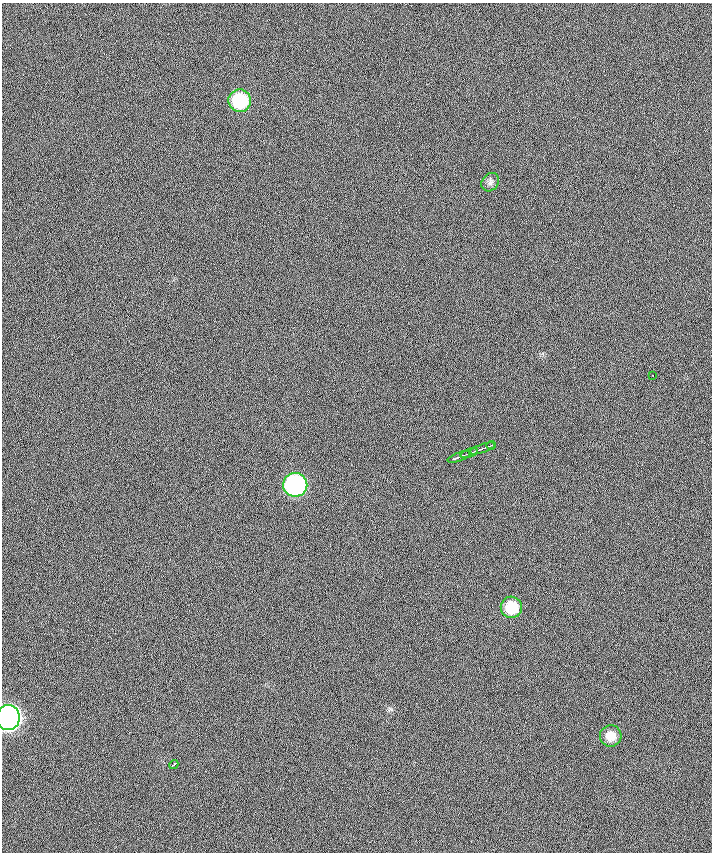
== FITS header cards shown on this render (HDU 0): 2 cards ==
NAXIS1  =                  710 /
NAXIS2  =                  850 /

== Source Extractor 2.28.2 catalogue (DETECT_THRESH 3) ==
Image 710 x 850 px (HDU 0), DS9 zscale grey, 1 PNG px = 1 image px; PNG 714 x 854 px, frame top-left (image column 1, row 850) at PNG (2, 3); each listed source drawn as its Kron ellipse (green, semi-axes under 4 px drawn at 4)
Background -1.46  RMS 25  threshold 75.2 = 3 sigma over >= 5 px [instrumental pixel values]
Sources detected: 12; all 12 listed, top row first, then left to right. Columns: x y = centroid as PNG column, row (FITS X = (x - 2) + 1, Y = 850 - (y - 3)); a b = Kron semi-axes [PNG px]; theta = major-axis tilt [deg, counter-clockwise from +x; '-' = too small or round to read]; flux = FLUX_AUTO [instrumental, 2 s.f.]
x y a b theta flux
240 101 11 11 - 99000
490 182 10 8 52 6000
653 376 2 2 - 1600
491 445 5 2 - 2100
482 448 13 2 19 4400
469 453 9 2 20 3100
459 457 12 2 20 6600
295 485 12 12 - 310000
511 607 11 10 - 48000
8 718 12 11 - 930000
611 736 11 10 - 22000
174 764 5 2 - 4800
At the frame edge (FLAGS 8, measured only in part): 1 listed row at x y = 8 718